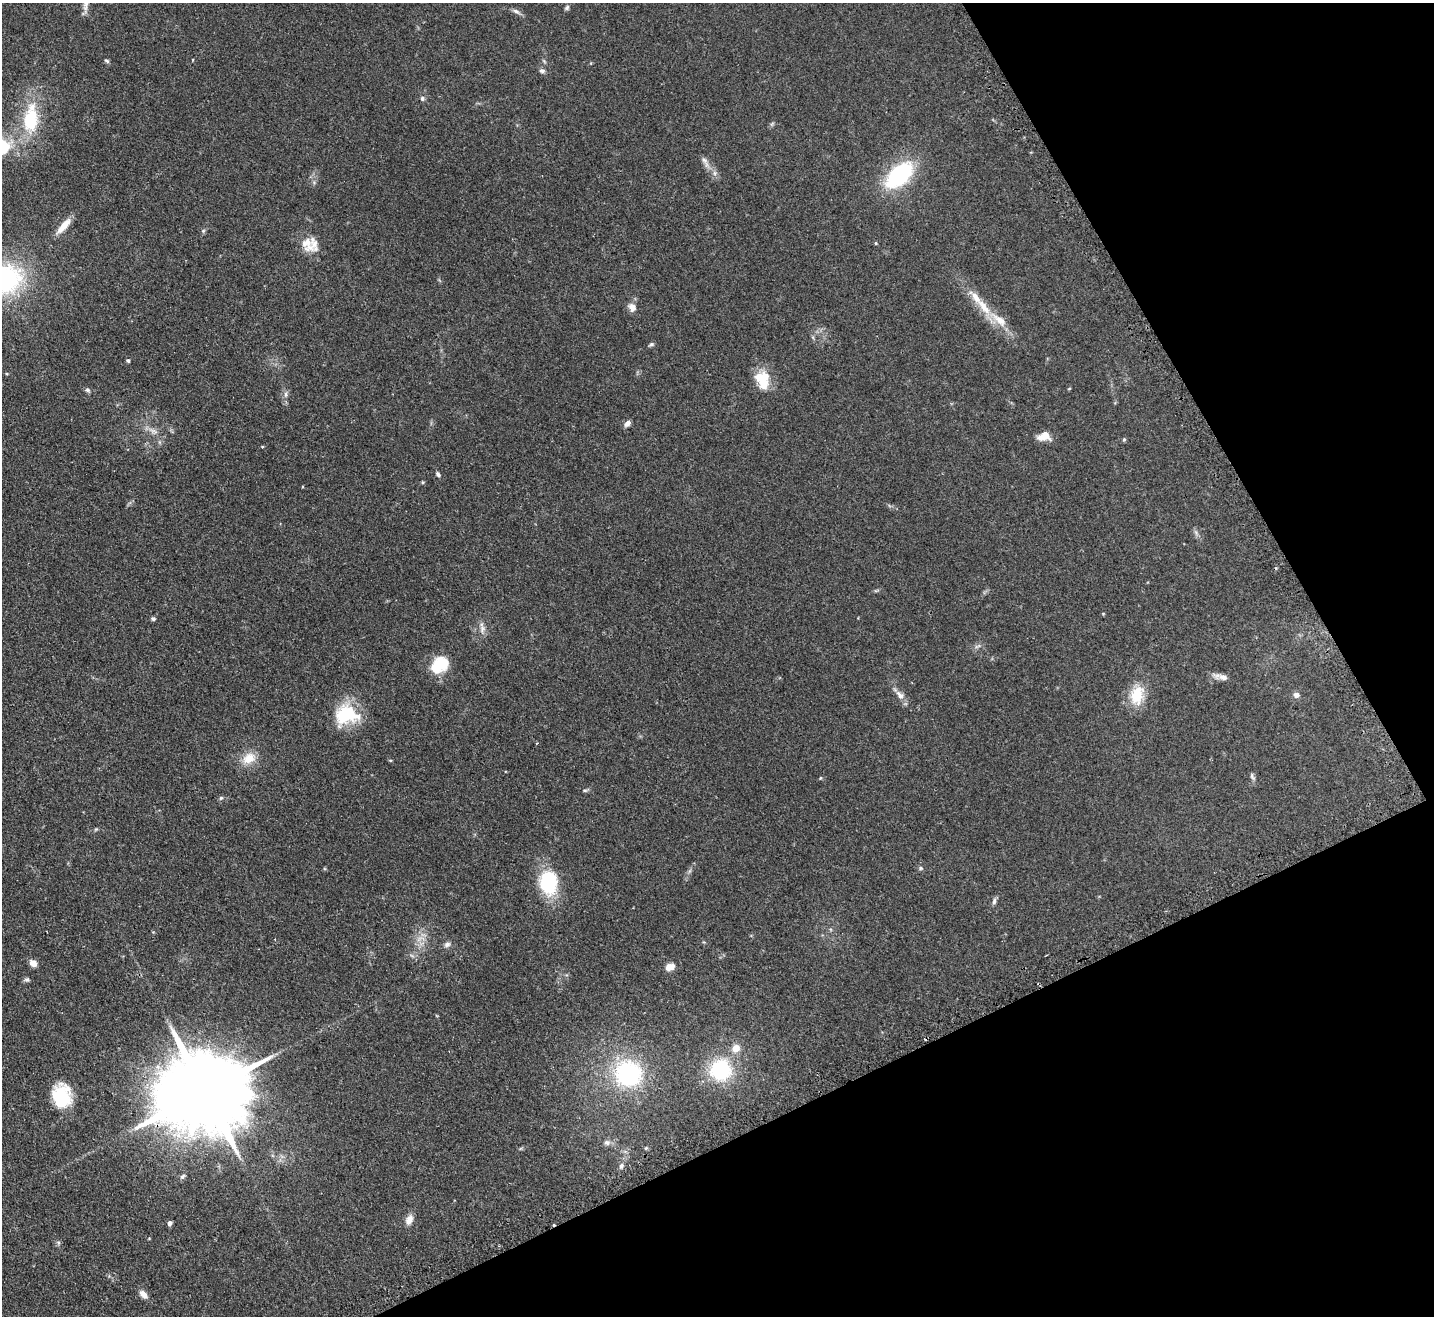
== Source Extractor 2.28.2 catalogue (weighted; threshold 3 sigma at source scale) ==
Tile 12 of 4 x 4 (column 4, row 3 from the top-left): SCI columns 4334-5765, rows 1514-2827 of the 5799 x 5790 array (HDU 1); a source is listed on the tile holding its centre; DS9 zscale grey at full resolution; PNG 1436 x 1318 px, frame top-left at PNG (2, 3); no overlay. Shown black and unused: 25% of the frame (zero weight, under 2 of 3 exposures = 4% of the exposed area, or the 3 px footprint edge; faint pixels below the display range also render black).
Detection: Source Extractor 2.28.2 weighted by HDU 2 'WHT'; one run over the whole footprint, this tile lists its part. Background 0.11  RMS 0.0074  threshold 0.0335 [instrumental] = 3 sigma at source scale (4.5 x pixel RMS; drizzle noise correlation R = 1.50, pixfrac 1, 0.05/0.05 arcsec/px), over >= 5 px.
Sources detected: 73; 2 cosmic-ray / hot-pixel residue — not listed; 3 inside a brighter listed object's ellipse — not listed separately; the other 68 listed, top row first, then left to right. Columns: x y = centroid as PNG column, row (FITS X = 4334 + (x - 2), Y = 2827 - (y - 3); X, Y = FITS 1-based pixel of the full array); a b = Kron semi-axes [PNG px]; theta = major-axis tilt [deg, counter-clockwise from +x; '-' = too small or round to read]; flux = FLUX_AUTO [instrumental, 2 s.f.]
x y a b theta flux
85 5 20 6 87 3.8
567 8 7 5 47 1.4
516 11 12 5 -27 2.4
107 61 6 4 -31 1.2
542 71 8 6 -12 1.9
422 98 6 5 - 1.6
31 119 41 19 85 40
772 124 8 4 53 1.2
705 162 20 6 -62 4.8
899 175 28 16 43 75
64 226 22 7 49 9.2
203 231 6 4 46 1
306 242 22 14 38 11
876 243 5 4 - 0.69
632 307 11 10 - 4.7
984 307 33 11 -54 16
651 344 7 5 25 1.3
128 360 4 4 - 1.4
762 379 23 16 -72 18
1069 389 5 3 - 0.53
87 390 8 5 -40 1.5
286 394 8 4 -82 1.8
627 423 8 6 46 3.2
153 431 11 5 -22 3.1
1044 436 15 10 11 7.7
1124 439 5 4 - 0.94
262 447 3 3 - 0.84
438 474 7 5 -60 1.5
423 482 5 4 - 0.76
1196 533 8 4 -54 1.7
153 619 6 5 - 1.3
482 629 12 7 72 3.8
977 646 11 4 23 1.7
440 665 22 16 43 21
1223 677 23 7 -11 5.1
900 695 15 8 -53 4.9
1137 695 27 18 81 18
1296 695 6 6 - 3.1
346 715 28 23 5 34
249 758 18 13 30 11
390 760 5 3 - 0.68
1252 777 13 5 -63 1.8
820 778 5 4 - 0.71
585 790 6 4 -1 1
221 798 6 5 - 1.1
96 829 6 4 41 0.87
920 868 7 5 -15 1.3
548 882 24 18 -86 47
994 901 10 5 75 1.9
420 938 15 7 18 5.4
447 944 9 6 24 2.4
33 963 8 6 -46 5.5
670 967 11 8 19 5.5
27 980 8 6 0 1.6
736 1048 9 8 - 7.8
721 1070 20 20 - 55
628 1074 26 25 - 83
203 1092 30 19 23 14000
62 1096 24 18 -85 34
607 1143 9 7 -2 2.5
646 1148 5 4 - 0.81
621 1166 8 5 79 1.9
182 1176 8 5 50 1.6
409 1220 12 8 67 5.2
169 1223 5 5 - 2.1
149 1238 4 3 - 0.51
58 1243 6 5 - 1.3
143 1294 12 7 -47 4.5
Overlapping masked pixels (flux is a lower limit): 1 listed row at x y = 203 1092
Isophote crosses this tile's border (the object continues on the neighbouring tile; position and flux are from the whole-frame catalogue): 1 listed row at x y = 85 5